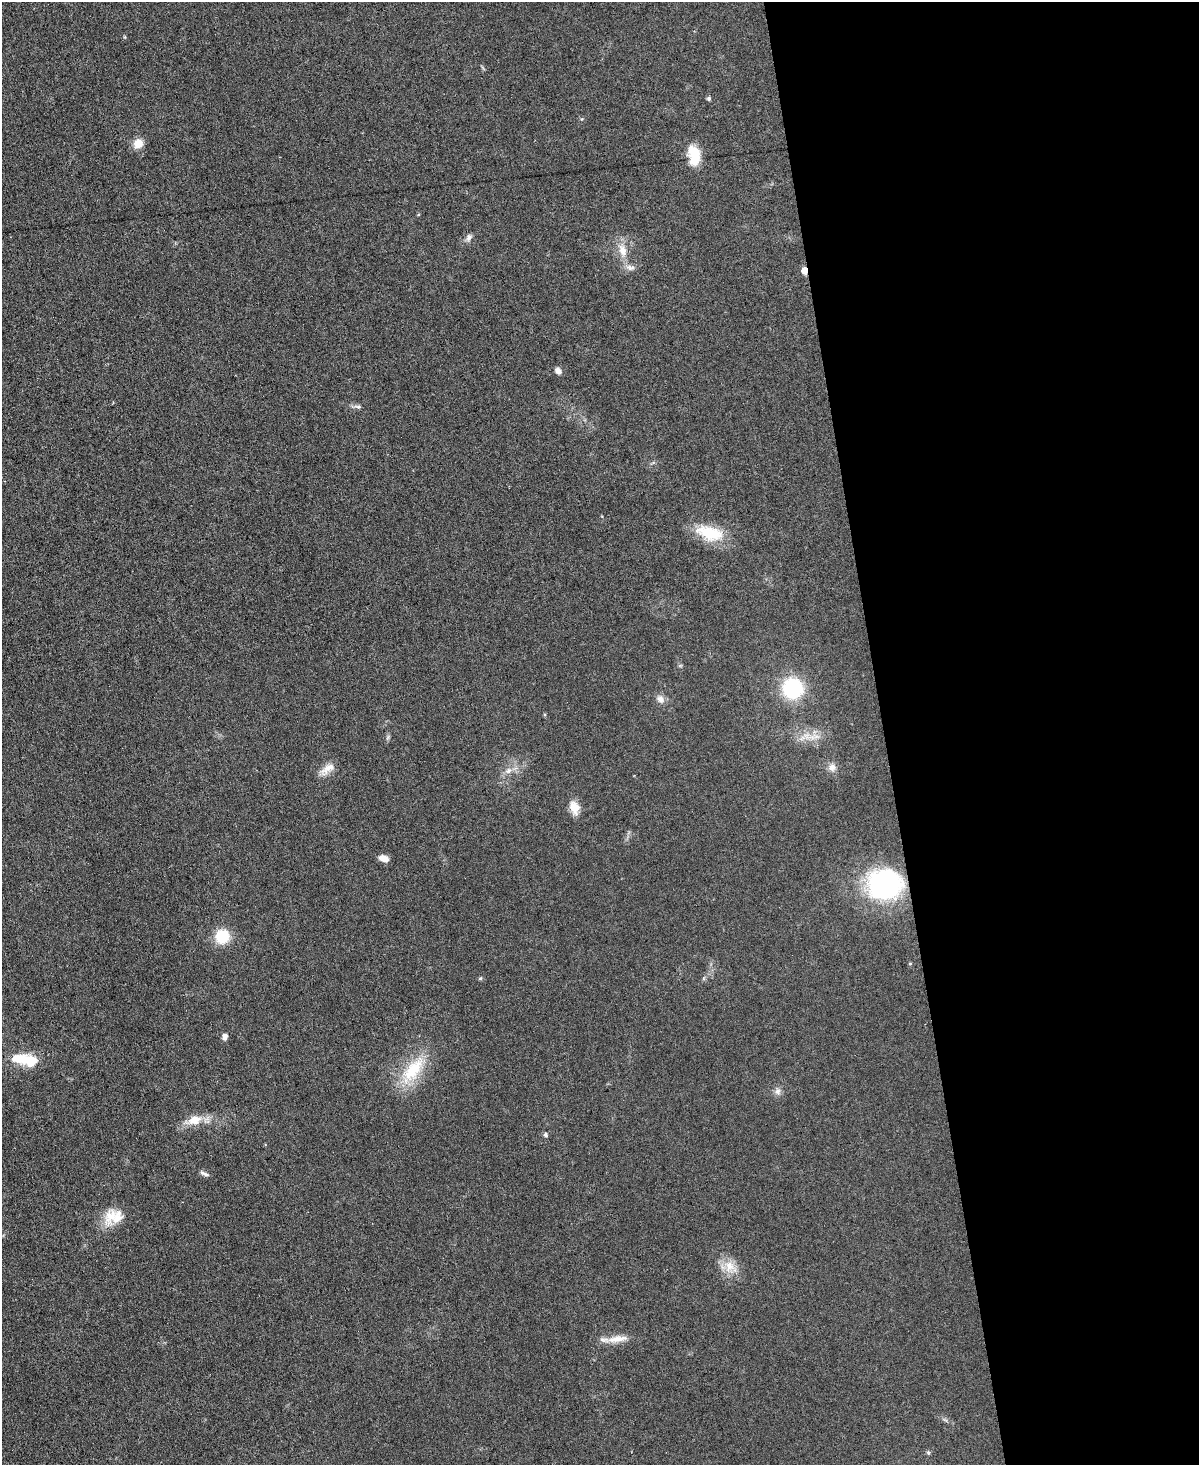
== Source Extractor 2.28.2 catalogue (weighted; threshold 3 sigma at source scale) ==
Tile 8 of 4 x 3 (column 4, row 2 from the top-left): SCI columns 3594-4790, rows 1710-3172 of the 4790 x 4768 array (HDU 1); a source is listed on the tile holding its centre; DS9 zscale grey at full resolution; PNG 1201 x 1467 px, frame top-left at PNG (2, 2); no overlay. Shown black and unused: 26% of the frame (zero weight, under 3 of 6 exposures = <1% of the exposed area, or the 3 px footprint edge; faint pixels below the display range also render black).
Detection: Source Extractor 2.28.2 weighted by HDU 2 'WHT'; one run over the whole footprint, this tile lists its part. Background 0.0345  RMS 0.0041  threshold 0.0169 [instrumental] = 3 sigma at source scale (4.09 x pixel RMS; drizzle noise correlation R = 1.36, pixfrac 0.8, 0.05/0.05 arcsec/px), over >= 5 px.
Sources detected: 36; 2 inside a brighter listed object's ellipse — not listed separately; the other 34 listed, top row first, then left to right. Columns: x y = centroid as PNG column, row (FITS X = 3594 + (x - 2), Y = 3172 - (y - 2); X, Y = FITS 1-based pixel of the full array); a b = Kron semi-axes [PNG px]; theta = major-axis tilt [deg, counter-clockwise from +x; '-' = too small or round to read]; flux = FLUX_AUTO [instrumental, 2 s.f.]
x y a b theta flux
709 98 5 5 - 0.87
138 143 11 9 59 5
694 155 21 12 -83 10
469 237 10 7 65 1.5
623 250 17 10 -72 5
630 268 13 7 -12 2
804 271 5 4 - 5
558 371 7 6 - 2
358 407 11 5 -17 1.2
710 533 35 17 -16 15
793 688 17 17 - 32
661 699 12 9 -56 2.2
388 737 7 4 71 0.69
814 737 21 8 5 4.9
832 767 11 9 89 2.4
327 769 22 10 37 3.9
509 771 10 7 45 2.2
574 808 17 11 -72 4.7
384 858 10 6 -17 3.1
885 884 36 30 -1 60
222 936 12 12 - 14
910 964 5 3 - 0.36
480 978 6 4 29 0.5
225 1037 8 6 76 1.7
28 1061 29 15 -12 11
413 1070 46 19 53 18
778 1091 10 8 -76 1.8
194 1120 17 10 17 6.8
546 1135 6 5 - 0.77
206 1174 9 5 -18 1
111 1216 29 16 62 8
730 1267 21 15 -39 6.5
617 1339 31 8 8 5.4
928 1452 6 5 - 0.67
Overlapping masked pixels (flux is a lower limit): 1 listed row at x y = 804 271